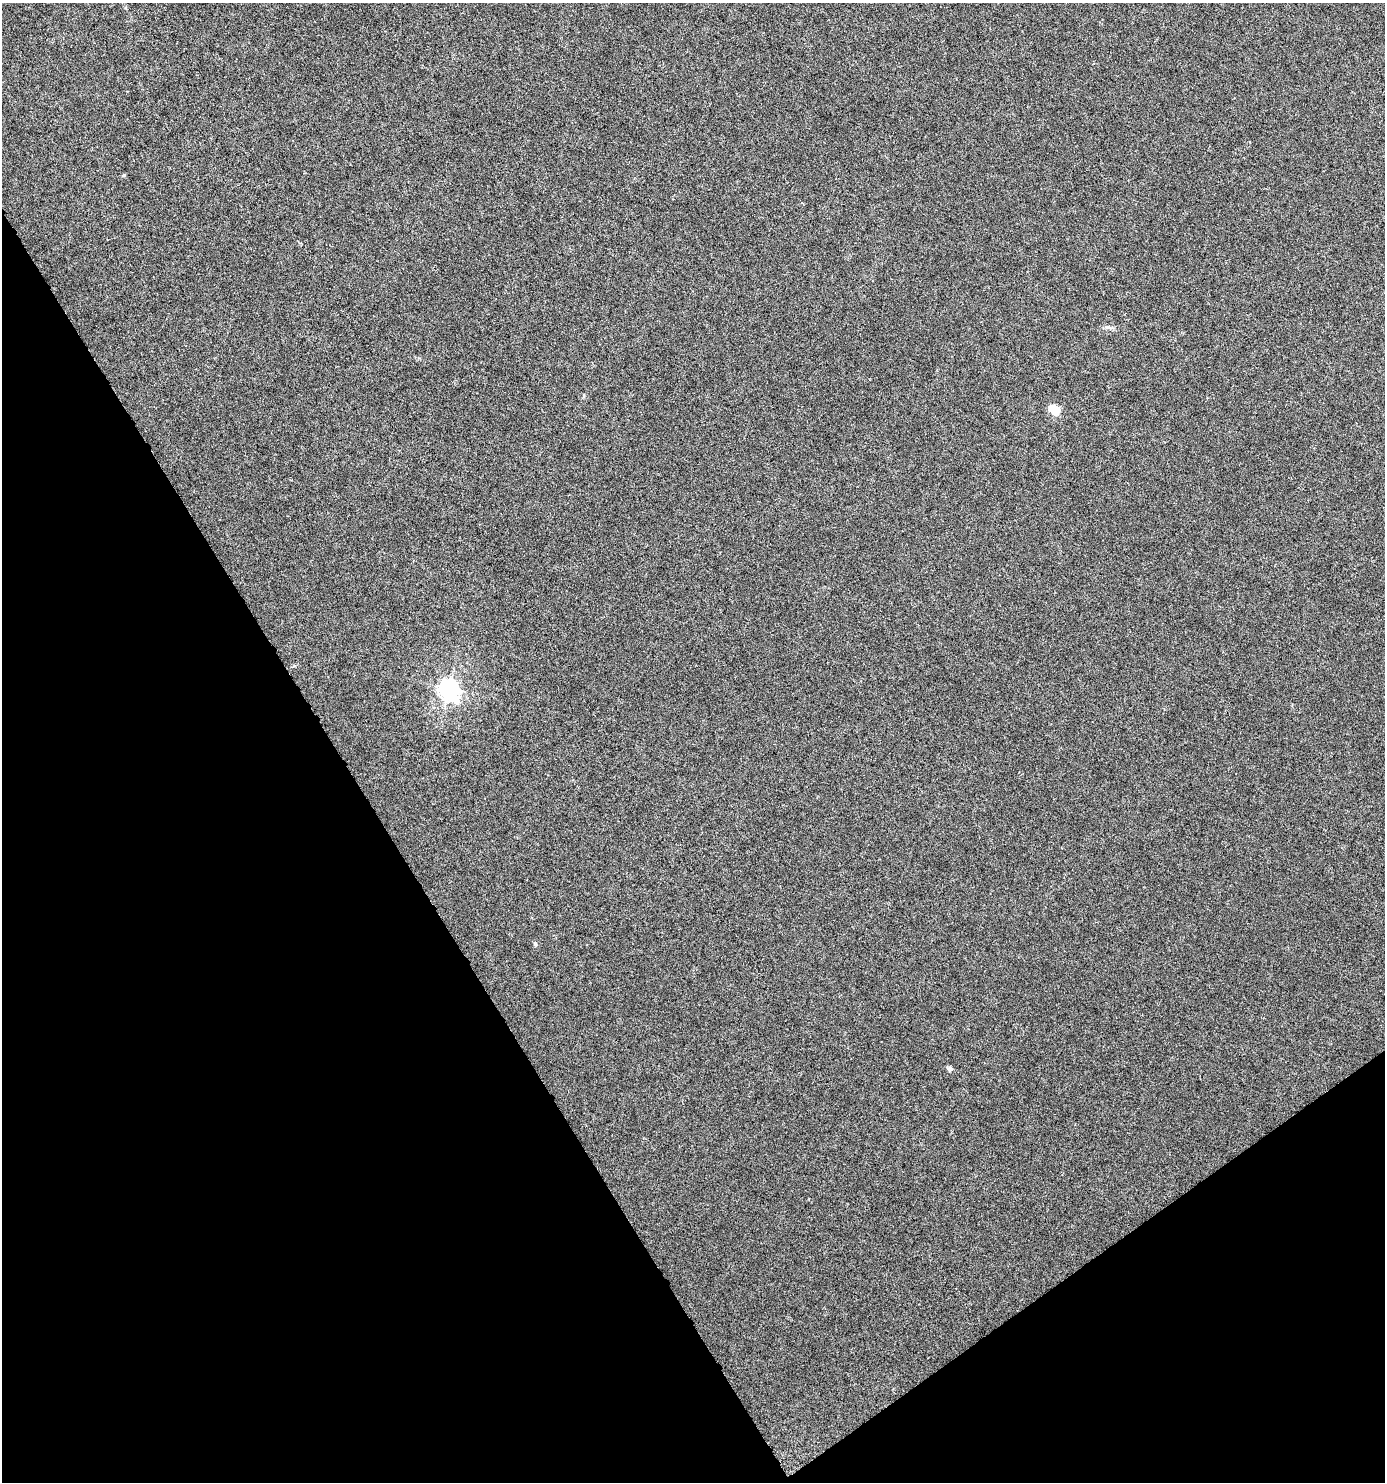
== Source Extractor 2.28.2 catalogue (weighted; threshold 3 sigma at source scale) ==
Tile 14 of 4 x 4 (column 2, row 4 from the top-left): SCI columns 1569-2951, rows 1-1480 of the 5840 x 5920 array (HDU 1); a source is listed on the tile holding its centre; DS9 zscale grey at full resolution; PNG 1387 x 1484 px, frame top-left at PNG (2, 3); no overlay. Shown black and unused: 31% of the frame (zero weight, under 4 of 8 exposures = <1% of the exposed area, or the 3 px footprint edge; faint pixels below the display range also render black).
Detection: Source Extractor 2.28.2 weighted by HDU 2 'WHT'; one run over the whole footprint, this tile lists its part. Background 9.40e-04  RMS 0.0014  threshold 0.00576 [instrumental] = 3 sigma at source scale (4.09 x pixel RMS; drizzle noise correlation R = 1.36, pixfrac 0.8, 0.0396/0.0396 arcsec/px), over >= 5 px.
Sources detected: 6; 1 inside a brighter object's white glare — not listed; the other 5 listed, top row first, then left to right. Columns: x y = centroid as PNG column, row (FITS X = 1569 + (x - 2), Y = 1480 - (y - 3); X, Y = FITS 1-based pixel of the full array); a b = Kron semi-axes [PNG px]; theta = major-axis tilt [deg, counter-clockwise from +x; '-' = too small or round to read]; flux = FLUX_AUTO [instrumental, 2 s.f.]
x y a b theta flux
123 175 5 4 - 0.15
1054 410 7 5 -36 6.8
449 689 7 7 - 66
535 944 6 4 -88 0.27
950 1069 7 5 88 0.26